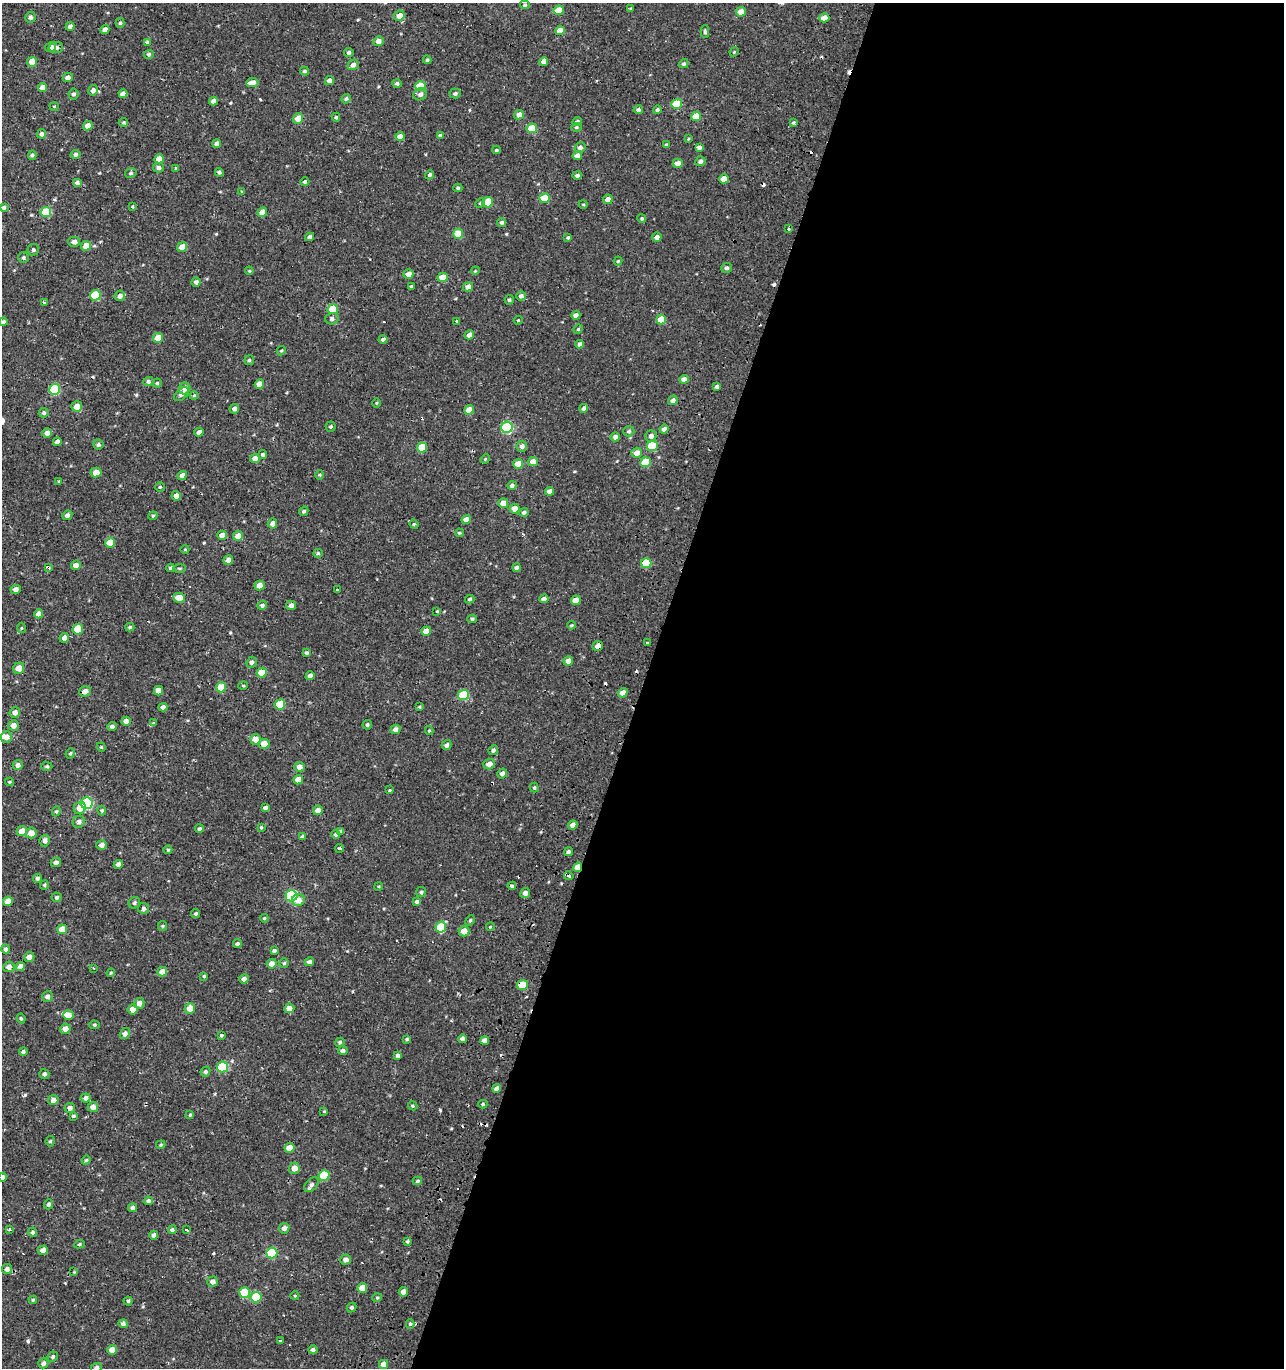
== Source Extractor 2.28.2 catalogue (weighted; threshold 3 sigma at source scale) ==
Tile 12 of 4 x 4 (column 4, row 3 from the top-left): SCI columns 4179-5460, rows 1367-2732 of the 5671 x 5497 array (HDU 1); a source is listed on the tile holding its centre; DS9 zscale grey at full resolution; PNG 1286 x 1370 px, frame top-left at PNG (2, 3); each listed source drawn as its Kron ellipse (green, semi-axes under 4 px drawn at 4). Shown black and unused: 50% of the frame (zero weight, under 2 of 3 exposures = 3% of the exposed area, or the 3 px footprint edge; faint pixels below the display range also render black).
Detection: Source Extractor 2.28.2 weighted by HDU 2 'WHT'; one run over the whole footprint, this tile lists its part. Background 6.43e-04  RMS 0.0025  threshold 0.0112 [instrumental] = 3 sigma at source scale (4.5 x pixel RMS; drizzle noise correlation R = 1.50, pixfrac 1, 0.0396/0.0396 arcsec/px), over >= 5 px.
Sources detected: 407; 18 cosmic-ray / hot-pixel residue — neither listed nor drawn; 2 inside a brighter listed object's ellipse — not listed separately; the other 387 listed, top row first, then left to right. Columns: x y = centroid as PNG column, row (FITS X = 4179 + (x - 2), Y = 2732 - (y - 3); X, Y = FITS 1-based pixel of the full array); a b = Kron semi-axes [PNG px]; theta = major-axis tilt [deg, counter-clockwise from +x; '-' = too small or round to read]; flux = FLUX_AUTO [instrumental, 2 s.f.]
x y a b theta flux
525 5 5 4 - 0.33
631 8 3 2 - 0.22
559 10 5 5 - 5
741 12 5 4 - 2.1
399 16 5 5 - 2.7
30 17 5 5 - 0.67
824 18 5 4 - 2
120 23 5 4 - 0.41
70 26 4 4 - 0.85
105 30 4 4 - 1.2
560 31 5 4 - 3.2
705 31 6 3 -89 0.42
378 41 5 5 - 1.6
147 42 4 4 - 0.28
51 47 5 4 - 1.7
56 48 7 6 - 0.69
734 52 5 4 - 0.26
349 53 4 4 - 0.49
149 54 5 4 - 0.41
427 60 4 3 - 0.37
544 61 4 4 - 1.5
32 62 5 4 - 2.9
684 64 5 4 - 0.48
353 65 6 5 - 0.88
305 71 4 3 - 0.42
68 78 5 4 - 1.1
329 81 4 4 - 1.2
252 83 6 4 7 2
397 83 4 4 - 0.55
420 86 5 5 - 6
42 87 4 4 - 1.7
93 90 5 5 - 0.95
455 93 5 5 - 0.52
73 94 5 5 - 0.54
123 94 4 4 - 1.5
420 94 7 6 - 0.9
346 99 5 4 - 0.41
213 101 4 4 - 1
677 104 5 5 - 8.4
54 106 4 3 - 0.19
638 110 4 4 - 0.68
657 110 4 4 - 0.41
519 115 5 4 - 1.9
696 116 5 4 - 4.1
336 117 4 4 - 0.38
298 118 5 5 - 2.7
124 122 5 4 - 0.35
577 122 5 4 - 0.78
793 123 4 3 - 0.33
88 126 5 4 - 1.8
576 127 5 4 - 0.37
532 128 5 5 - 5.8
41 134 4 4 - 0.69
440 135 4 4 - 0.4
400 137 5 4 - 2.3
688 139 4 3 - 0.26
217 144 4 4 - 1.3
667 145 3 3 - 0.39
580 147 5 5 - 0.74
699 147 4 4 - 0.92
497 150 4 4 - 0.3
76 154 5 4 - 0.64
32 155 4 4 - 0.46
577 156 5 4 - 1.2
159 159 5 4 - 2.9
700 161 5 5 - 0.75
678 163 5 4 - 1.7
159 168 5 5 - 0.74
176 168 3 3 - 0.33
219 172 4 4 - 0.49
131 173 6 4 14 0.39
430 175 4 4 - 0.49
577 175 5 4 - 0.55
724 179 5 4 - 2.5
305 182 4 4 - 0.42
77 183 5 4 - 0.76
458 188 4 4 - 0.36
242 192 4 3 - 0.25
544 198 5 4 - 5.3
608 199 5 4 - 1.5
488 202 5 5 - 5.8
480 203 5 4 - 0.34
583 204 4 3 - 0.21
132 207 3 3 - 0.24
4 208 4 3 - 0.48
46 212 5 5 - 8.1
262 212 5 4 - 2.3
642 218 4 4 - 0.4
502 222 4 4 - 0.55
788 228 3 3 - 1.9
458 234 5 5 - 5.2
309 237 4 4 - 0.88
568 237 4 3 - 0.31
657 237 5 4 - 1
74 242 6 5 - 0.97
86 246 5 5 - 2.7
182 247 5 4 - 2.5
33 250 6 5 - 0.52
23 257 5 5 - 0.43
618 261 4 4 - 0.28
726 268 5 5 - 0.64
249 271 4 3 - 0.27
475 271 4 3 - 0.22
408 274 5 4 - 1.4
443 277 5 4 - 3.1
196 282 4 4 - 0.66
411 286 4 3 - 0.26
468 287 5 4 - 1.6
95 295 5 5 - 9.2
120 296 5 5 - 1
521 296 4 4 - 0.83
509 300 5 4 - 0.42
44 302 3 3 - 0.72
333 309 5 5 - 7
576 315 4 4 - 1
332 319 7 5 16 0.69
661 319 5 4 - 4.5
518 320 4 4 - 0.27
457 321 3 3 - 2.9
3 322 4 4 - 0.58
578 329 5 4 - 0.31
469 335 5 4 - 1.2
158 338 5 4 - 2.8
383 339 4 4 - 0.66
580 344 4 3 - 0.79
281 351 5 3 - 0.29
249 360 5 4 - 0.34
684 379 5 4 - 1.3
148 381 5 4 - 0.64
157 383 4 4 - 0.31
259 384 5 4 - 2.6
717 386 4 3 - 0.53
185 388 6 5 - 1.5
54 389 5 5 - 14
181 394 9 5 39 0.98
194 395 4 4 - 0.26
673 400 5 4 - 0.9
377 403 5 3 - 0.22
77 406 5 5 - 2.2
584 408 5 4 - 0.86
234 409 5 4 - 0.85
469 410 5 4 - 3.3
44 413 5 4 - 0.55
331 426 5 5 - 0.43
507 427 6 5 - 23
664 429 5 4 - 1.2
629 431 6 5 - 0.45
199 432 4 4 - 1.1
47 433 5 5 - 1.2
651 436 6 5 - 0.94
615 437 5 4 - 1
57 442 4 4 - 0.79
98 444 5 5 - 0.52
522 446 5 5 - 0.94
652 446 5 5 - 11
422 447 5 5 - 6.1
637 453 5 5 - 1.6
263 454 4 4 - 0.47
255 458 5 4 - 1.6
485 459 5 3 - 0.26
533 462 5 4 - 1.9
645 462 5 5 - 6.1
518 464 5 5 - 2.8
96 473 5 5 - 2.1
182 475 5 4 - 1.2
320 475 5 3 - 0.25
59 481 4 3 - 0.2
512 486 5 4 - 0.73
160 487 4 4 - 0.32
549 491 4 4 - 1.2
176 496 5 4 - 1.2
503 503 5 4 - 2.4
515 509 5 5 - 1.9
304 511 5 4 - 0.46
524 512 4 4 - 0.58
67 515 5 4 - 0.92
153 516 4 4 - 0.31
466 519 5 4 - 1.5
272 523 5 4 - 1.1
414 524 5 4 - 0.28
459 533 4 3 - 0.32
222 535 5 4 - 1.9
238 536 5 5 - 2
110 543 5 5 - 4
185 549 4 3 - 0.19
318 553 5 4 - 0.37
228 560 5 4 - 1.6
646 563 5 5 - 7.6
76 565 5 4 - 1.5
48 567 4 3 - 0.58
171 568 4 4 - 0.45
180 568 6 3 0 0.36
517 568 4 4 - 0.77
260 586 5 5 - 2
16 589 5 4 - 1
337 590 3 3 - 1.5
179 598 6 5 - 2.5
470 599 5 3 - 0.39
544 599 4 4 - 1.3
576 600 5 4 - 2.7
262 605 5 4 - 0.49
291 606 5 4 - 0.97
437 611 3 3 - 0.19
39 614 4 4 - 1.6
472 619 4 4 - 0.35
571 625 4 3 - 0.26
130 627 4 3 - 0.38
21 628 5 3 - 0.25
78 629 5 5 - 4.9
426 631 5 4 - 2.8
64 638 5 4 - 1.2
648 643 3 3 - 0.71
598 646 5 4 - 1.3
307 653 4 4 - 0.47
568 661 5 4 - 1.9
252 662 6 5 - 0.77
19 668 6 5 - 2.1
262 673 5 5 - 3.3
310 676 4 4 - 0.99
243 686 5 3 - 0.23
221 687 5 5 - 4.7
85 691 6 5 - 1.4
158 691 5 4 - 1.7
623 693 5 4 - 1.8
463 695 5 5 - 11
280 704 5 5 - 6.5
163 707 4 4 - 0.99
419 707 3 3 - 0.26
15 712 5 5 - 1.1
126 721 4 4 - 1.1
153 722 4 3 - 0.32
14 725 5 5 - 1.5
367 725 5 4 - 0.4
112 727 5 4 - 0.72
395 729 5 4 - 1.3
429 731 4 4 - 0.28
6 737 6 5 - 1.5
256 739 5 5 - 2
264 744 5 5 - 3
447 745 5 4 - 0.73
101 747 5 4 - 0.26
493 750 5 4 - 0.61
70 753 5 4 - 0.35
489 764 6 5 - 1.6
18 765 5 5 - 0.9
47 766 6 4 -2 0.34
299 767 5 5 - 1.3
502 773 5 4 - 1
298 780 5 4 - 2.4
10 782 4 4 - 0.26
534 788 5 4 - 0.31
390 790 3 3 - 1.5
87 803 6 6 - 23
80 808 6 5 - 2.5
265 808 4 4 - 0.73
102 810 5 4 - 0.34
318 810 5 4 - 1.6
56 811 5 4 - 0.32
79 822 6 6 - 0.78
573 825 5 4 - 1.5
261 827 4 4 - 0.28
199 829 4 4 - 0.5
22 831 5 5 - 2.4
340 831 4 3 - 0.51
31 833 5 5 - 2.2
336 834 4 4 - 0.59
303 837 4 3 - 0.71
45 841 6 5 - 0.83
102 845 5 4 - 1.2
340 848 4 3 - 2.2
168 850 4 3 - 0.27
568 852 4 4 - 0.53
56 862 5 4 - 0.76
118 864 5 4 - 1.1
578 867 5 4 - 2.8
569 876 5 3 - 1.8
37 878 4 4 - 0.61
44 885 5 4 - 0.32
379 886 4 3 - 0.26
512 886 4 3 - 0.56
421 892 5 5 - 0.43
525 893 5 5 - 1.1
291 896 6 5 - 22
57 897 5 5 - 0.48
298 900 6 6 - 2
8 901 5 4 - 3
417 902 4 4 - 0.64
134 903 6 5 - 0.5
144 908 5 5 - 0.63
196 914 4 4 - 0.37
264 918 4 3 - 0.28
470 920 6 4 62 0.37
162 926 5 4 - 0.31
441 927 5 5 - 6.9
490 927 4 3 - 0.2
62 929 5 4 - 3.2
464 931 5 5 - 2
237 944 4 4 - 0.55
5 949 5 4 - 0.56
274 951 4 3 - 0.46
29 957 5 5 - 1.5
309 962 4 4 - 0.9
284 963 4 4 - 0.34
272 964 5 4 - 1.4
20 966 4 4 - 1.7
9 967 5 5 - 1.1
93 968 3 2 - 0.35
162 972 5 5 - 1.8
111 973 4 3 - 0.31
204 976 4 4 - 0.32
244 979 5 4 - 1
522 985 5 5 - 6.6
47 997 5 5 - 0.91
139 1003 5 5 - 1.5
190 1008 5 5 - 2.4
289 1008 5 5 - 1.7
133 1009 5 5 - 1.7
68 1015 5 5 - 1.7
21 1018 5 3 - 0.35
94 1025 5 4 - 0.36
65 1029 5 5 - 1.3
125 1034 6 5 - 0.81
221 1035 3 3 - 0.97
407 1039 4 3 - 0.36
462 1039 4 4 - 0.8
485 1040 4 4 - 1.3
340 1042 5 4 - 0.37
343 1051 4 4 - 0.67
23 1052 4 4 - 0.49
398 1056 4 4 - 0.72
223 1067 5 5 - 13
205 1072 5 4 - 0.54
44 1074 5 5 - 0.58
497 1088 4 4 - 1
86 1098 5 4 - 1
53 1100 5 5 - 1.3
483 1104 4 4 - 0.31
413 1106 5 3 - 0.27
93 1107 5 5 - 1.6
70 1108 5 5 - 1
324 1111 4 3 - 0.19
190 1115 4 4 - 0.28
73 1116 4 4 - 0.3
50 1141 5 4 - 0.38
161 1145 5 3 - 0.28
289 1148 5 4 - 2.9
86 1160 4 4 - 0.29
294 1168 5 5 - 2.1
324 1175 5 5 - 8.9
2 1177 4 4 - 0.66
417 1181 4 3 - 0.41
311 1185 9 5 49 0.81
148 1201 4 4 - 0.47
49 1204 5 4 - 0.7
133 1208 4 4 - 0.92
284 1228 5 5 - 1.1
9 1229 3 3 - 0.76
172 1230 4 4 - 0.44
186 1230 3 3 - 0.65
32 1232 4 4 - 0.51
154 1235 4 4 - 0.94
407 1241 3 3 - 0.35
79 1244 5 4 - 0.36
43 1250 5 4 - 1.5
272 1253 5 5 - 14
346 1259 5 5 - 0.97
7 1269 5 5 - 0.78
74 1272 3 3 - 0.18
213 1281 5 5 - 1.1
362 1288 5 4 - 2.8
244 1292 5 5 - 7.1
403 1292 5 4 - 1.3
295 1296 4 3 - 0.19
256 1297 5 5 - 7.2
377 1298 5 3 - 0.25
33 1300 4 4 - 0.31
128 1301 4 4 - 0.36
352 1307 5 4 - 0.49
123 1324 5 4 - 0.71
410 1324 4 4 - 0.37
280 1341 4 3 - 1.1
112 1350 5 4 - 2.2
313 1350 5 4 - 0.66
53 1357 5 5 - 0.49
43 1363 5 5 - 0.79
384 1364 4 4 - 1.9
96 1368 5 5 - 0.99
Overlapping masked pixels (flux is a lower limit): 7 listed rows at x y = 488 202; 646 563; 48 567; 598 646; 578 867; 569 876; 522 985
Isophote crosses this tile's border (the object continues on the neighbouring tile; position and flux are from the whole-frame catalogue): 3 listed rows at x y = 3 322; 2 1177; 96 1368